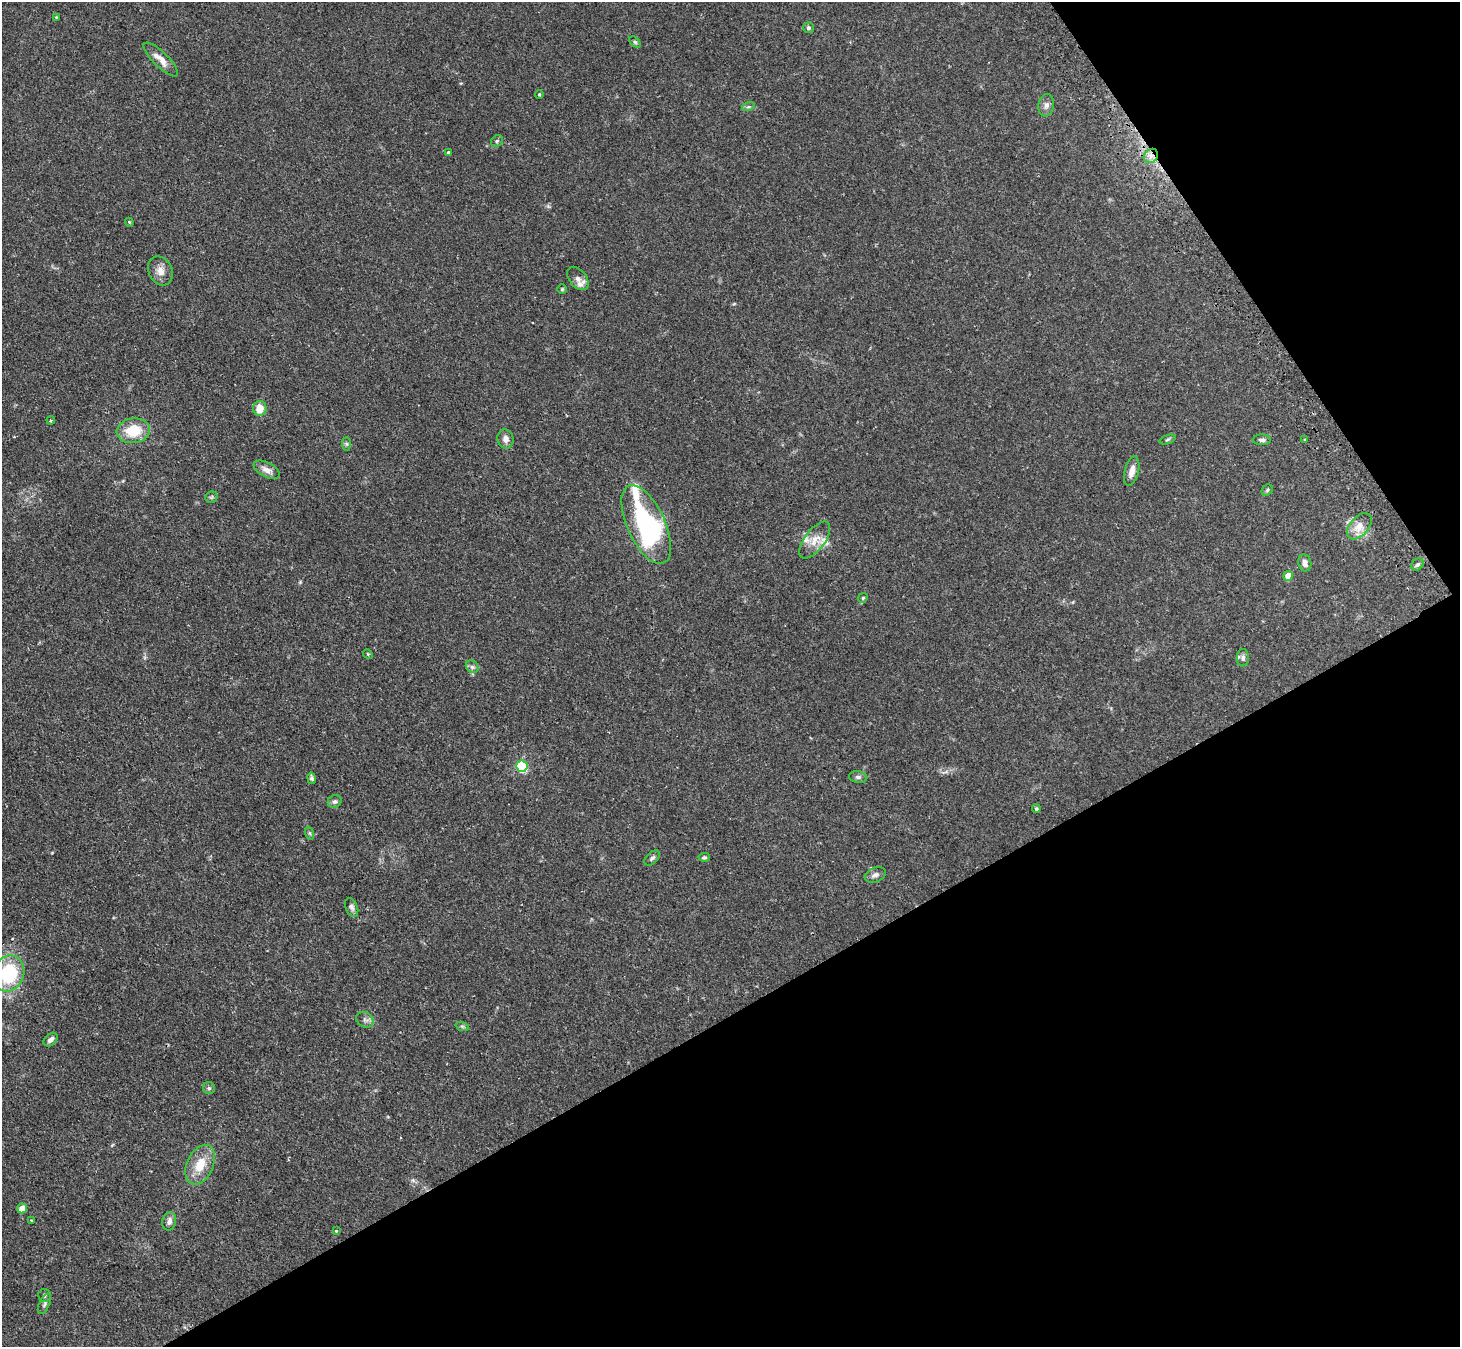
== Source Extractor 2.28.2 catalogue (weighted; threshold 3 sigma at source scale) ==
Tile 12 of 4 x 4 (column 4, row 3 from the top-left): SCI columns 4406-5863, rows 1517-2861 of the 5894 x 5862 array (HDU 1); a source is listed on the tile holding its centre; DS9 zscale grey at full resolution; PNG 1462 x 1349 px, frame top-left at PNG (2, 2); each listed source drawn as its Kron ellipse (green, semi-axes under 4 px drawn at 4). Shown black and unused: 31% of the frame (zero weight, under 2 of 3 exposures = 3% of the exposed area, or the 3 px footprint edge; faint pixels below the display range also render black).
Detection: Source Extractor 2.28.2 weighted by HDU 2 'WHT'; one run over the whole footprint, this tile lists its part. Background 0.0965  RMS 0.0064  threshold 0.0288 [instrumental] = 3 sigma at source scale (4.5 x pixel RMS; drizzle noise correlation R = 1.50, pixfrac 1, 0.05/0.05 arcsec/px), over >= 5 px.
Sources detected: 63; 5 inside a brighter listed object's ellipse — not listed separately; the other 58 listed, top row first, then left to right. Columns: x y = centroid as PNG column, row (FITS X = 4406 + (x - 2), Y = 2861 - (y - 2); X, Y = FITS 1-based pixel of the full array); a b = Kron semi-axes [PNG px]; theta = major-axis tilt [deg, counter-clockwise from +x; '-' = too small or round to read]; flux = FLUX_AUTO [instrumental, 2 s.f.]
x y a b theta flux
56 17 3 3 - 0.46
808 28 5 5 - 1.2
635 42 6 4 -44 0.92
161 59 23 7 -45 6.1
539 94 4 3 - 0.68
1046 105 11 8 80 2.9
748 107 6 4 18 1
497 141 6 5 - 1.2
448 153 4 4 - 1.2
1151 156 8 6 45 3.1
129 222 4 3 - 0.55
160 271 15 11 -64 5.2
578 278 13 8 -51 3.5
562 289 4 4 - 0.77
260 408 7 7 - 8.1
51 420 4 3 - 0.72
133 431 17 12 7 18
506 439 9 8 - 3.1
1167 439 8 3 19 0.97
1262 440 9 5 -1 1.7
1304 440 3 3 - 1.8
347 444 7 4 -89 1.1
267 470 14 7 -27 4.4
1132 471 15 7 76 5.1
1267 490 6 5 - 0.99
211 497 6 5 - 0.94
646 524 42 19 -65 95
1359 526 15 9 48 7.6
815 540 22 10 53 7.5
1305 563 8 6 -75 3.2
1417 564 7 5 45 1.6
1288 576 5 4 - 9.1
863 598 5 4 - 0.81
368 654 5 4 - 0.61
1243 658 8 6 85 1.8
472 667 7 5 -44 1.6
522 766 5 5 - 60
858 777 9 6 -7 1.7
312 778 6 4 -78 1.3
335 801 7 6 - 1.5
1036 809 4 4 - 1
309 833 6 4 -70 0.94
704 857 5 4 - 1.1
652 858 9 5 44 1.6
875 875 11 7 23 2.4
352 907 10 6 -67 1.8
9 973 18 15 71 39
365 1020 9 7 -34 2.1
462 1026 7 4 -18 0.95
51 1040 8 5 42 2.8
209 1088 6 6 - 1.4
200 1165 21 13 64 13
22 1208 5 4 - 10
31 1220 3 3 - 0.47
169 1221 9 6 77 2.7
336 1231 3 3 - 1
44 1295 6 6 - 1.4
44 1304 11 5 64 1.6
Overlapping masked pixels (flux is a lower limit): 1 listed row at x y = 1151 156
Isophote crosses this tile's border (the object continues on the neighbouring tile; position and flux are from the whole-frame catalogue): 1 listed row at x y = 9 973